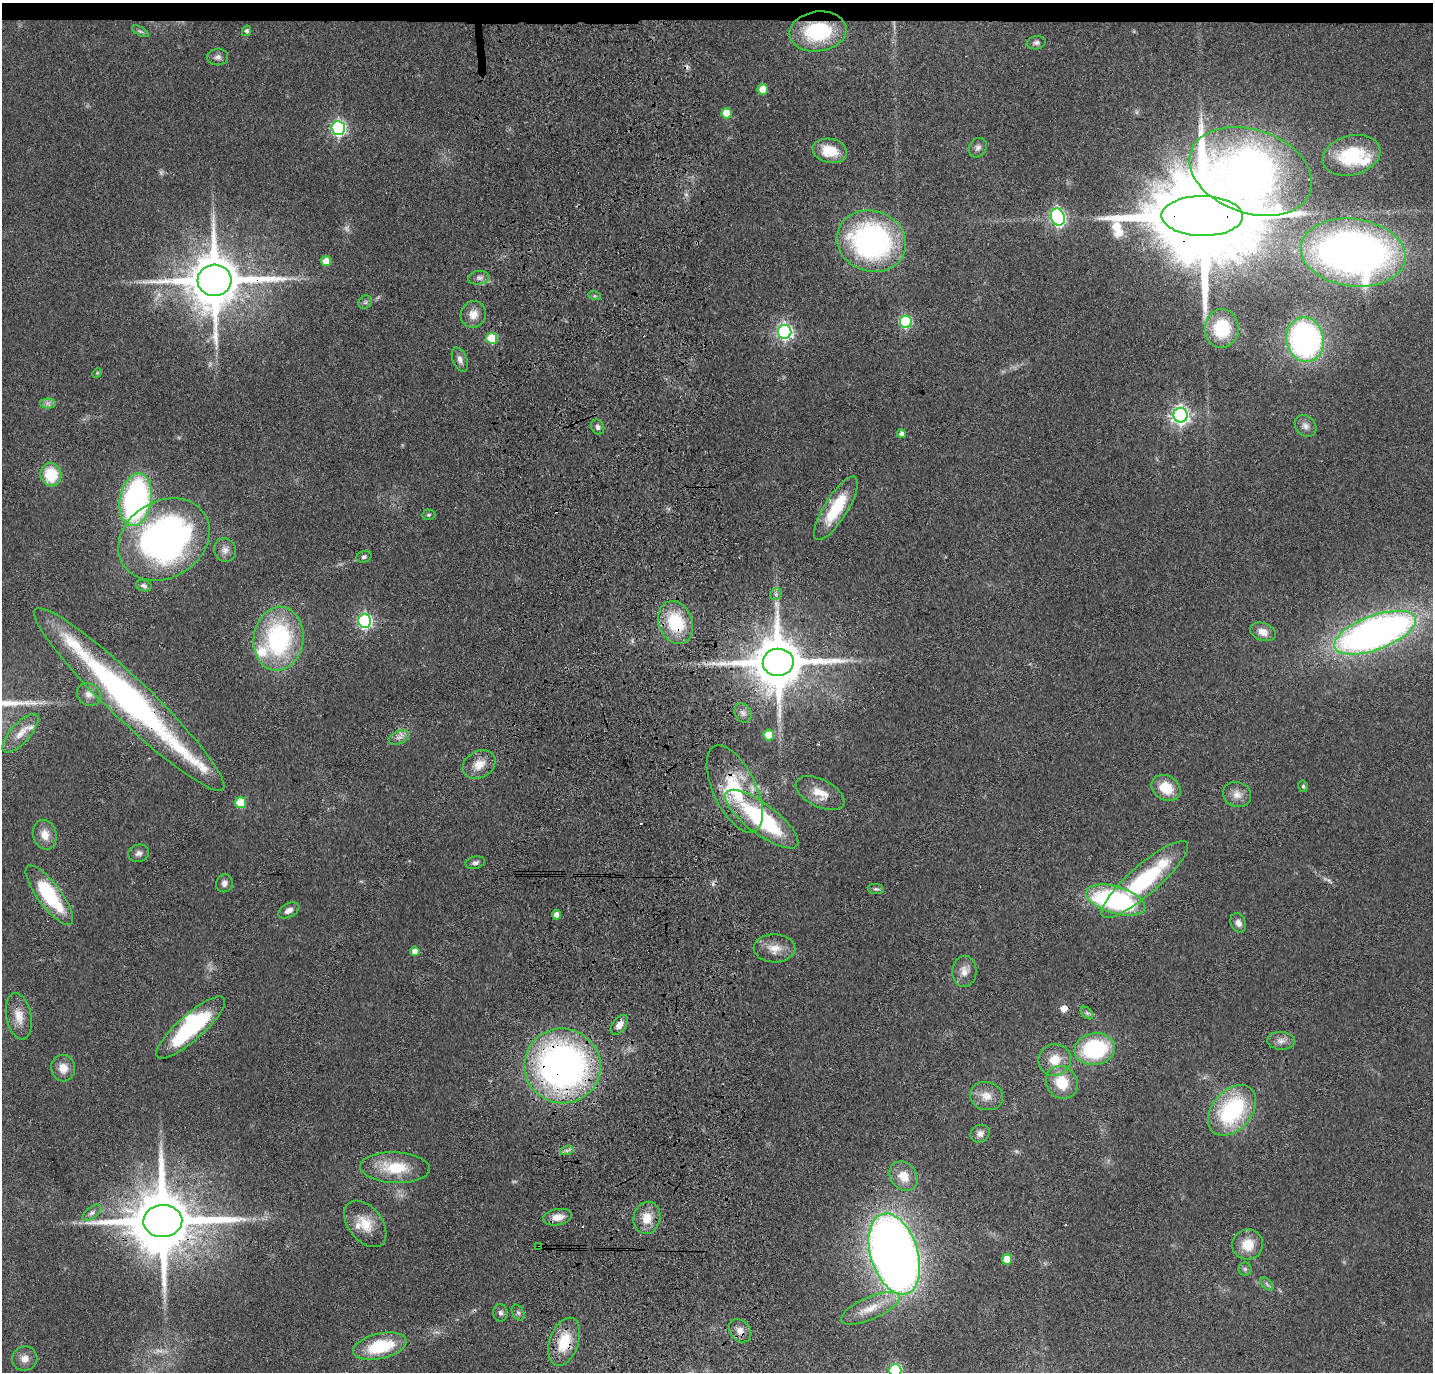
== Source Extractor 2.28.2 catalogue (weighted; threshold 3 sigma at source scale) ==
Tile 2 of 3 x 3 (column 2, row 1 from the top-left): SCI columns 1547-2977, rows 2854-4223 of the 4525 x 4336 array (HDU 1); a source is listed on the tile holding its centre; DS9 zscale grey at full resolution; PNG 1435 x 1374 px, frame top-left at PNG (2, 3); each listed source drawn as its Kron ellipse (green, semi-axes under 4 px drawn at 4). Shown black and unused: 2% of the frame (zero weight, under 3 of 4 exposures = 6% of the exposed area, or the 3 px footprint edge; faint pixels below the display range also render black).
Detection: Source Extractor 2.28.2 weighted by HDU 2 'WHT'; one run over the whole footprint, this tile lists its part. Background 0.0633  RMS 0.006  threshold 0.0272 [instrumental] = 3 sigma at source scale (4.5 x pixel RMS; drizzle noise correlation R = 1.50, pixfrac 1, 0.05/0.05 arcsec/px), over >= 5 px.
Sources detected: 132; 6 too faint to see at this stretch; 1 inside a brighter object's white glare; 6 cosmic-ray / hot-pixel residue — neither listed nor drawn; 7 inside a brighter listed object's ellipse — not listed separately; the other 112 listed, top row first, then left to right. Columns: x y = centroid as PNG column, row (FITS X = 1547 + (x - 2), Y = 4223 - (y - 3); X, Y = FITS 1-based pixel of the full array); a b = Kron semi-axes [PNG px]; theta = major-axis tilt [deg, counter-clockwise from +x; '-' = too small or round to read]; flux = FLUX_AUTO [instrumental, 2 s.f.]
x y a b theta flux
140 31 9 4 -29 1.2
247 31 5 4 - 1.6
818 31 28 20 7 46
1036 43 9 6 11 1.8
218 57 10 8 2 2.7
763 89 5 5 - 10
727 113 5 5 - 14
338 128 7 6 - 150
978 148 10 8 55 2.7
830 151 17 12 -10 16
1351 155 29 19 14 34
1251 171 63 42 -19 340
1202 216 41 20 0 21000
1058 217 8 6 -70 170
871 241 35 30 -17 150
1353 253 53 34 -8 400
326 261 5 5 - 7.9
479 278 11 7 8 2.7
214 280 17 15 5 4200
595 296 6 4 -17 0.89
365 302 7 6 - 1.6
473 314 13 12 - 6.8
906 322 6 6 - 66
1222 328 19 17 87 28
785 332 7 6 - 180
492 338 5 5 - 28
1305 340 22 18 -79 170
460 360 13 7 -67 3.1
97 373 5 4 - 0.66
48 404 8 5 0 2
1180 415 7 7 - 260
1306 426 12 9 -46 3.7
598 427 8 6 -60 1.8
901 434 4 4 - 2.3
51 474 12 10 -80 22
136 500 26 16 80 170
836 508 36 11 58 29
428 515 7 5 2 1.1
164 539 48 38 32 240
225 550 12 11 - 4.1
364 557 8 5 20 1.5
144 586 8 5 -19 1.8
776 594 6 5 - 1.4
365 621 7 6 - 140
676 622 22 17 -69 32
1263 632 13 9 -19 6.1
1375 633 43 17 20 380
279 639 32 25 82 90
778 662 15 13 3 4100
89 694 12 10 -39 4.6
129 699 130 21 -44 210
743 713 10 8 -60 2.8
21 733 24 10 48 8.1
769 735 5 5 - 14
399 737 11 6 22 3
479 764 17 13 32 8.8
1303 786 6 4 -76 1.1
1166 788 15 12 -33 15
735 789 47 21 -65 42
820 793 26 13 -27 11
1237 794 14 12 -22 5.8
240 803 5 5 - 24
762 819 44 15 -37 78
45 835 15 12 -75 7.1
138 853 10 8 13 2.6
475 863 10 6 12 1.9
1145 879 56 14 41 69
224 883 9 8 - 2.9
876 889 8 5 -9 1.2
49 895 36 11 -53 45
1116 900 30 13 -16 110
289 910 11 6 28 3.5
557 915 4 4 - 4.9
1238 923 10 7 -68 3.3
775 948 21 14 -2 8.7
415 951 5 5 - 4.6
964 971 15 12 86 6.2
1087 1013 7 4 -45 1.5
19 1016 23 12 -79 9
619 1025 11 6 52 4.4
191 1028 44 13 41 67
1281 1041 14 9 -4 3.9
1095 1049 20 16 9 60
1055 1060 16 15 - 12
562 1066 38 37 - 270
63 1068 13 12 - 7
1062 1082 17 15 -52 17
986 1096 17 14 -15 8
1232 1110 29 19 49 70
980 1134 10 8 31 3.2
567 1150 7 4 18 1.5
395 1168 35 15 -3 24
904 1176 16 13 -52 10
92 1213 11 5 37 2.2
558 1217 14 8 10 6.8
647 1218 16 13 77 11
163 1221 19 16 3 6900
365 1224 26 17 -51 14
1248 1245 15 15 - 13
538 1247 3 2 - 0.82
894 1254 42 23 -73 650
1007 1259 5 5 - 12
1245 1269 6 6 - 1.4
1267 1284 8 4 -46 1.5
870 1308 31 11 24 14
501 1313 8 7 - 1.9
518 1313 8 5 -62 1.6
740 1331 13 9 -49 4.8
564 1342 25 14 71 20
380 1346 27 12 13 33
25 1358 13 12 - 5.3
895 1370 6 6 - 87
Overlapping masked pixels (flux is a lower limit): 12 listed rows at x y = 818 31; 1202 216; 214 280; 676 622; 778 662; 129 699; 735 789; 562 1066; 163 1221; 538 1247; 740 1331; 564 1342
Isophote crosses this tile's border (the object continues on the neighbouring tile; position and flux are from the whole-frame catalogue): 2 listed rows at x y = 129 699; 895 1370